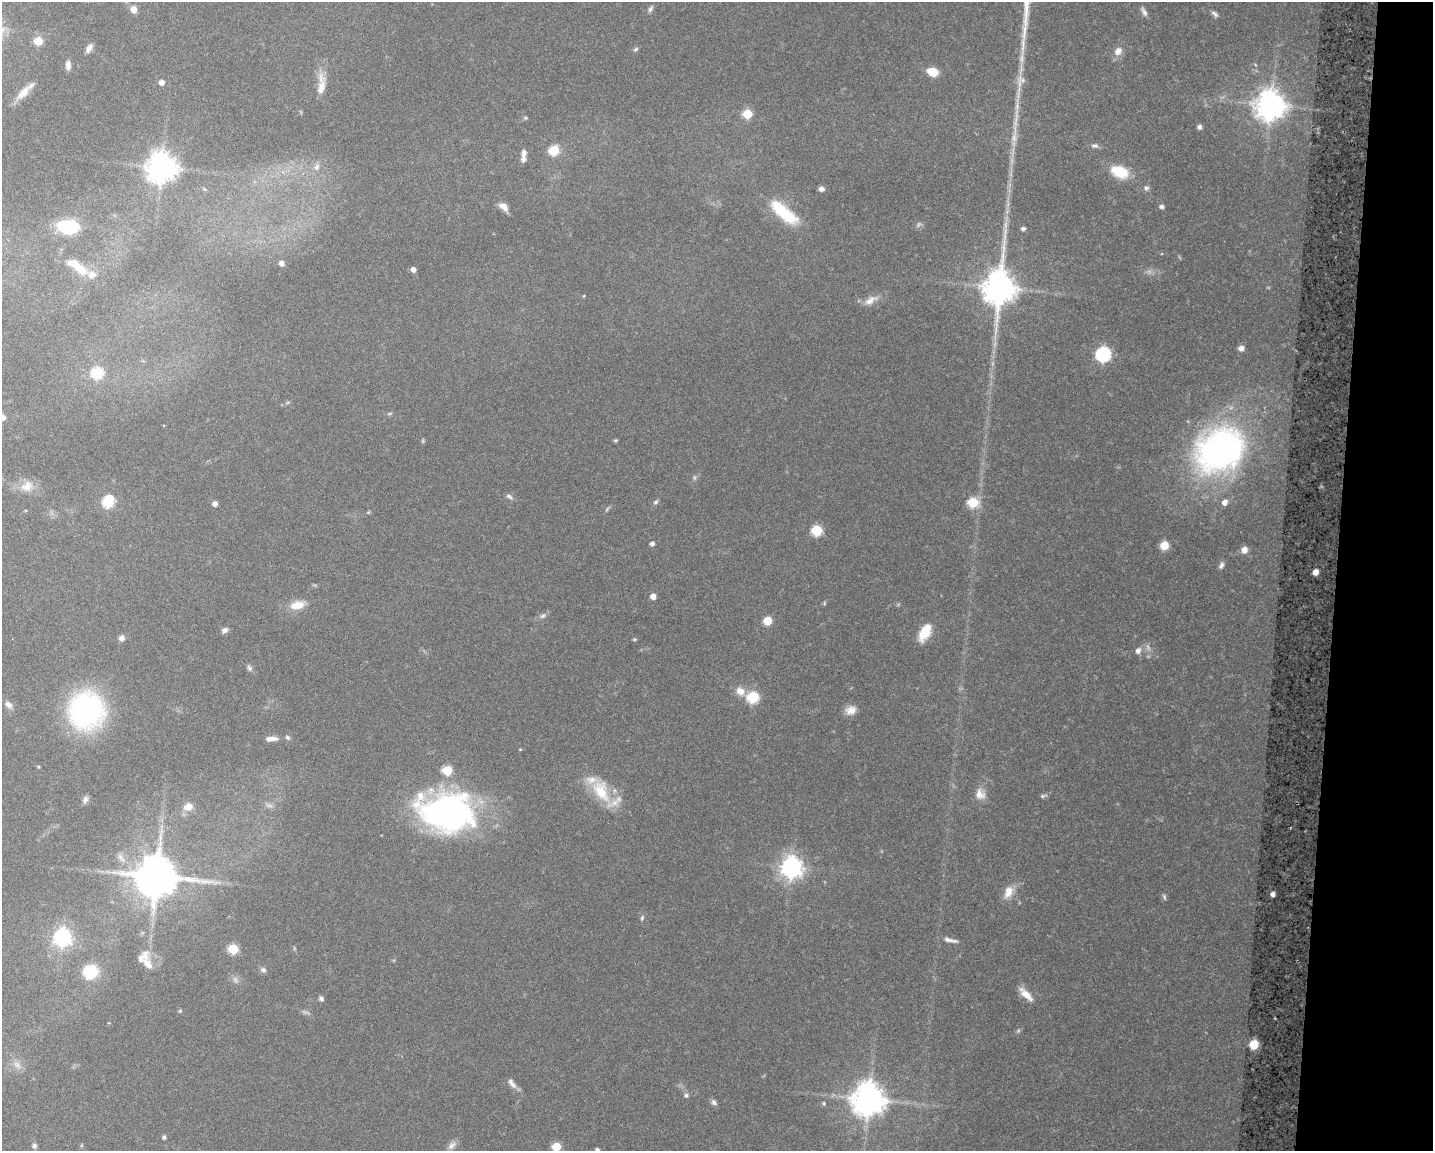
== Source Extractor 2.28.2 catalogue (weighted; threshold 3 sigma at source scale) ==
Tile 6 of 3 x 4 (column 3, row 2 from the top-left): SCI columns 3139-4569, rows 2308-3456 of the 4734 x 4618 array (HDU 1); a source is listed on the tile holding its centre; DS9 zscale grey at full resolution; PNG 1435 x 1153 px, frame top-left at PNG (2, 2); no overlay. Shown black and unused: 7% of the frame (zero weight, under 3 of 6 exposures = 3% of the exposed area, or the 3 px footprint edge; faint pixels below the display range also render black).
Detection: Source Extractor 2.28.2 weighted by HDU 2 'WHT'; one run over the whole footprint, this tile lists its part. Background 0.0872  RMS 0.0032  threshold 0.0131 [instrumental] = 3 sigma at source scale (4.09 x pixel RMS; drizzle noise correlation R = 1.36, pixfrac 0.8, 0.05/0.05 arcsec/px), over >= 5 px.
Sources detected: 136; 14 too faint to see at this stretch — not listed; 7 inside a brighter listed object's ellipse — not listed separately; the other 115 listed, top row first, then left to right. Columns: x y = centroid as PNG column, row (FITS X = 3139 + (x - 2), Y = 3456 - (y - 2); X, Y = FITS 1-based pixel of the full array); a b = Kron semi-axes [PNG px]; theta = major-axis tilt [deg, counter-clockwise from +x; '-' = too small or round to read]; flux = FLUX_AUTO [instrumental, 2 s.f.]
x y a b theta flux
134 9 8 7 - 2.4
650 9 10 5 61 0.9
1144 11 13 5 -62 1.3
1215 14 10 5 -41 0.96
38 41 5 5 - 9.3
89 48 12 6 59 1.7
636 49 7 5 32 0.62
1118 51 12 9 56 2.5
1255 64 5 3 - 0.31
68 65 11 6 90 1.7
933 72 10 7 -20 6.2
162 82 5 5 - 1.9
321 84 32 10 86 4.9
1020 84 70 10 83 11
23 92 23 8 46 4.6
1271 105 10 10 - 500
747 114 6 6 - 12
525 118 6 5 - 0.47
1199 127 5 4 - 1.1
1095 146 10 7 -7 1.1
554 150 6 6 - 17
524 153 9 6 -89 1.3
161 167 9 9 - 510
317 167 11 8 73 1.8
1120 172 22 14 -21 9.5
1146 188 8 7 - 0.91
204 189 7 4 -44 0.47
821 189 6 5 - 1.4
504 207 14 7 -45 2.4
1162 207 5 4 - 1.1
784 212 36 12 -40 18
68 227 22 13 -4 14
1023 229 4 4 - 0.98
282 263 5 4 - 1.8
81 269 17 11 -32 5
413 269 5 5 - 1.7
1000 287 15 10 84 630
870 300 22 9 30 3.3
1241 348 6 6 - 1.5
1103 354 7 7 - 67
97 373 6 6 - 26
288 402 6 4 19 0.44
616 440 4 4 - 0.52
423 441 6 4 84 0.43
1220 450 54 44 34 110
694 478 7 5 89 0.7
27 486 20 15 28 4.6
509 497 11 6 -32 1
108 502 8 6 67 25
656 502 7 5 48 0.72
1225 502 6 5 - 2.1
973 503 6 6 - 17
215 504 5 5 - 1.6
368 512 6 4 1 0.37
817 530 6 6 - 21
652 544 5 4 - 1.1
1164 545 6 5 - 11
1244 550 9 8 - 2
1221 565 10 6 68 1.1
1316 572 5 4 - 3.2
653 596 5 5 - 2.2
824 603 6 4 88 0.38
298 605 19 10 15 5.2
543 616 10 7 21 1.1
767 621 6 5 - 9.9
225 630 9 7 24 1.2
925 632 19 10 61 8.3
122 638 7 6 - 1.4
634 639 5 4 - 0.42
1138 651 7 6 - 1.8
249 668 10 6 -59 0.97
740 691 14 11 -42 3.1
753 697 6 6 - 25
8 705 11 7 -45 1.7
87 710 28 27 - 85
851 710 13 10 19 3.1
287 737 7 5 -45 0.68
271 739 15 6 2 2.3
520 749 4 4 - 0.28
38 767 4 3 - 0.33
447 770 6 5 - 14
601 791 39 20 -61 12
980 794 16 14 -65 3.4
1043 796 9 5 16 0.72
85 800 10 6 65 1.3
269 805 15 7 -24 1.5
188 807 10 8 15 3.1
447 812 55 39 -12 110
121 858 17 7 -56 2.2
791 867 8 8 - 230
156 876 13 12 - 1300
1008 892 18 11 65 4.1
1273 894 4 4 - 1.6
1164 897 9 5 -77 0.64
642 918 8 5 75 0.69
62 937 7 7 - 130
950 940 20 5 -14 1.8
233 949 6 5 - 17
147 964 15 10 -62 3.3
263 970 8 6 -38 1
90 972 18 16 40 9.5
1026 994 22 8 -45 3.9
321 999 6 5 - 0.95
180 1011 6 4 44 0.4
1254 1044 6 5 - 17
512 1083 16 7 -54 1.8
686 1095 8 7 - 0.9
869 1099 10 10 - 670
714 1102 8 6 -47 1.1
824 1104 5 5 - 0.6
164 1137 4 4 - 0.81
452 1145 15 8 45 1.8
34 1146 6 6 - 0.92
556 1147 6 5 - 11
597 1150 5 4 - 1.1
Isophote crosses this tile's border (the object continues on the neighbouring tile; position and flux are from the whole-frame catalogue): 3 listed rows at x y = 134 9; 556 1147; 597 1150